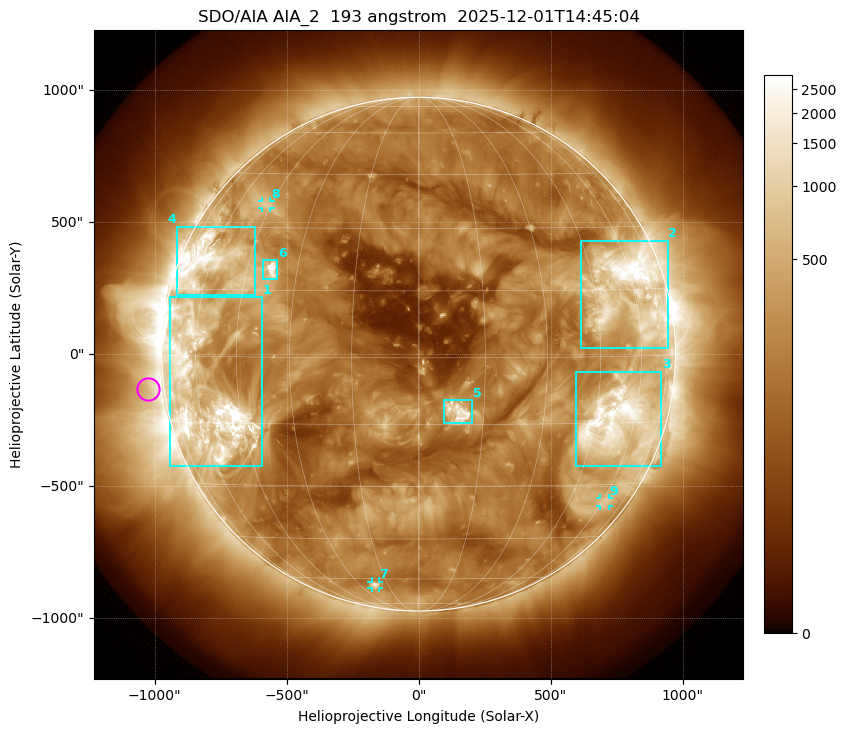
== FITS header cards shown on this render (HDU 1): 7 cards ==
TELESCOP= 'SDO/AIA '           / For AIA: SDO/AIA
INSTRUME= 'AIA_2   '           / For AIA: AIA_ATA1, AIA_ATA2, AIA_ATA3 or AIA_AT
WAVELNTH=                  193 / [angstrom] Wavelength
WAVEUNIT= 'angstrom'           / Wavelength unit: angstrom
DATE-OBS= '2025-12-01T14:45:04.843' / [ISO] Date when observation started; ISO 8
CTYPE1  = 'HPLN-TAN'           / CTYPE1: HPLN
CTYPE2  = 'HPLT-TAN'           / CTYPE2: HPLT

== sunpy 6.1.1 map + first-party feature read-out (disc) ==
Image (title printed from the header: SDO/AIA AIA_2  193 angstrom  2025-12-01T14:45:04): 1024 x 1024 px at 2.4 arcsec/px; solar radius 973 arcsec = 406 px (full disc in frame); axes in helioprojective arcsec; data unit not stated in the header (colour bar unlabelled)
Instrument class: DISC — disc imager (sunpy class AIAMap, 193 A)
Bright regions (active regions / flare kernels): reference = the median radial profile (limb darkening/brightening removed); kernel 9 px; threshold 5 sigma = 521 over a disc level ~189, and >= 1.15x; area >= 12 px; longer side >= 10 px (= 24 arcsec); searched inside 0.97 R_sun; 9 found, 9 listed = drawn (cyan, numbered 1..; 3 of them under ~33 arcsec drawn as corner ticks so the feature stays visible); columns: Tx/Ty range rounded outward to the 5 arcsec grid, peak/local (2 s.f.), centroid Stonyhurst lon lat
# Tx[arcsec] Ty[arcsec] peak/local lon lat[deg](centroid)
1 -945..-590 -425..215 21 -57 -9
2 615..945 20..430 19 +58 +14
3 595..920 -425..-65 14 +54 -15
4 -915..-620 220..485 10 -60 +21
5 95..205 -265..-175 14 +9 -12
6 -590..-535 285..355 16 -37 +20
7 -180..-150 -885..-860 6 -22 -63
8 -595..-560 555..580 3.7 -47 +36
9 685..720 -575..-545 3.6 +61 -35
Off-limb structures (1.02-1.3 R_sun): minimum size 162 px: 4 found; the strongest spans PA ~65..135 deg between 1.02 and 1.3 R_sun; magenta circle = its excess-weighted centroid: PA ~95 deg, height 1.06 R_sun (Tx ~-1025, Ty ~-135 arcsec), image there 2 x the reference